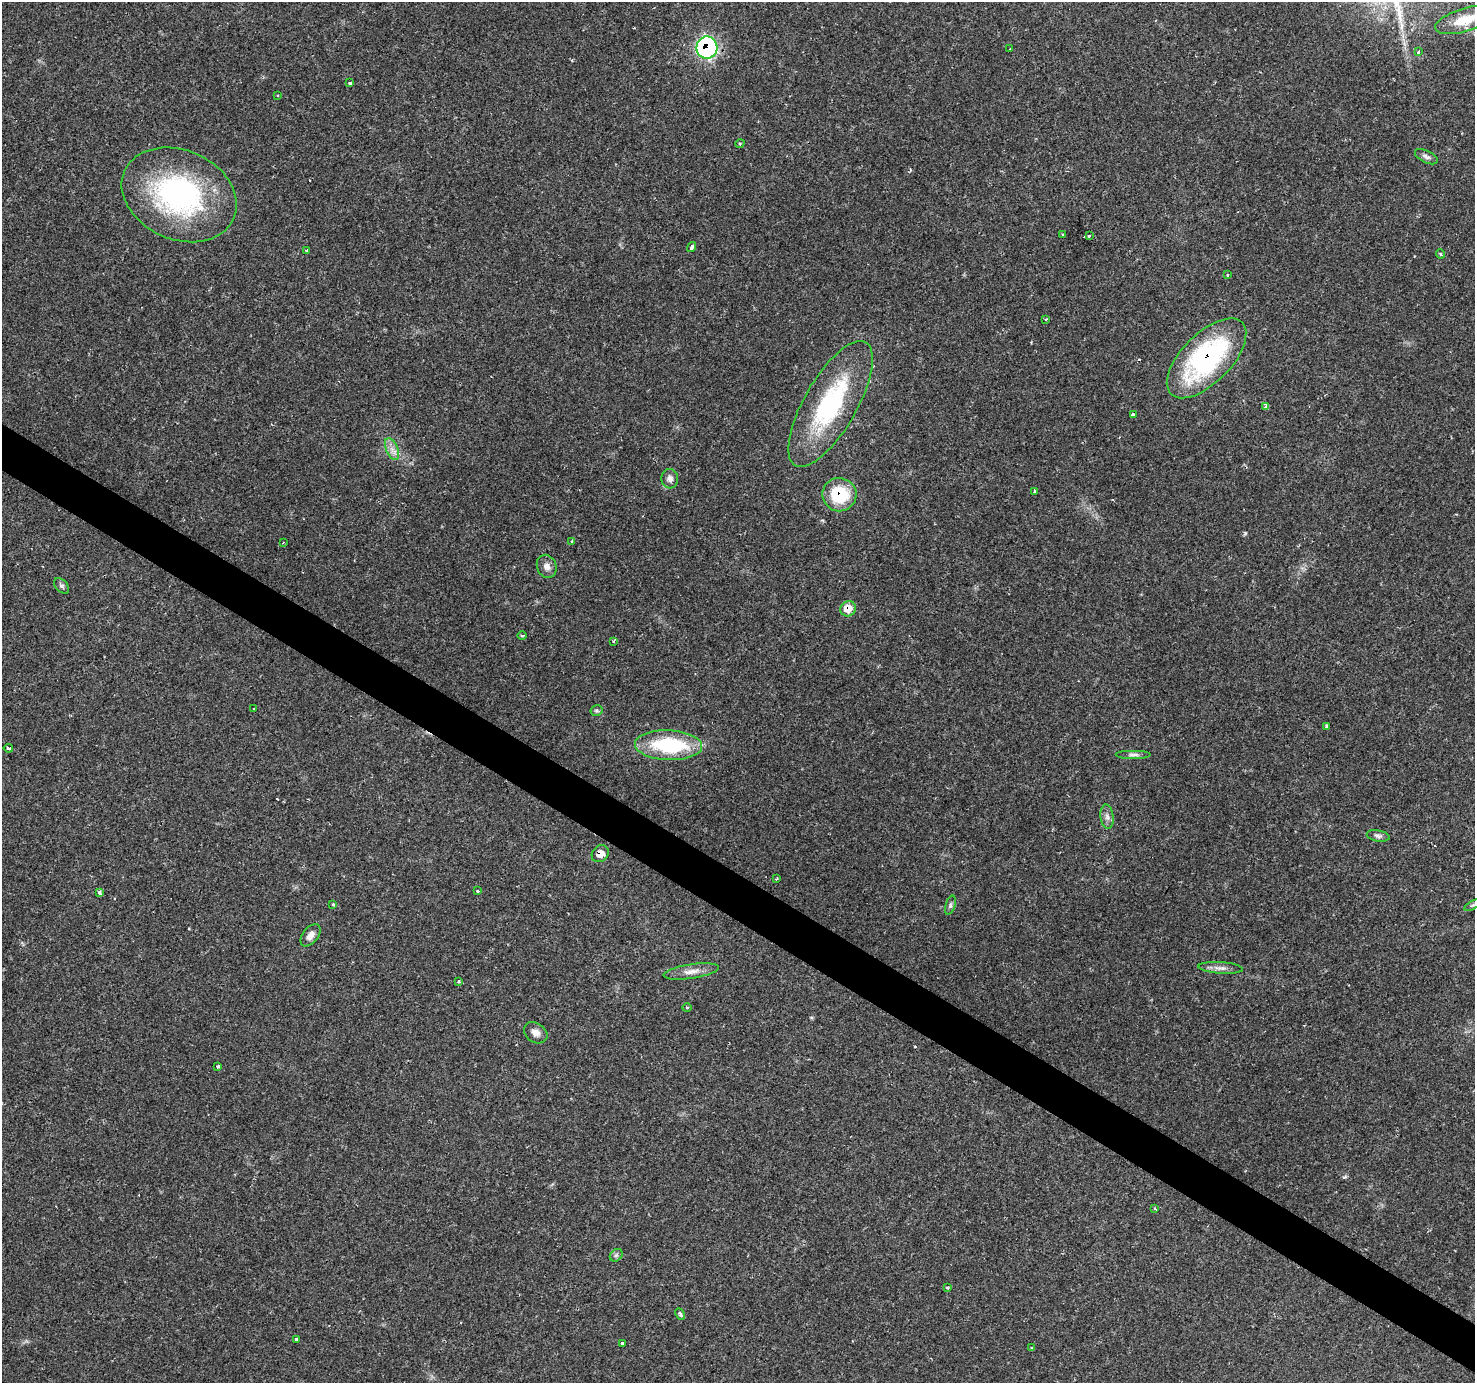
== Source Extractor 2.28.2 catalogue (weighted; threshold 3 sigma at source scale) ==
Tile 6 of 4 x 4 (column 2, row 2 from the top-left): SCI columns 1473-2945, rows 2945-4325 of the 5892 x 5956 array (HDU 1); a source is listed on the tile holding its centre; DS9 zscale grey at full resolution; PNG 1477 x 1385 px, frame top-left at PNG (2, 2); each listed source drawn as its Kron ellipse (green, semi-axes under 4 px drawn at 4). Shown black and unused: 3% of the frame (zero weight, under 2 of 3 exposures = <1% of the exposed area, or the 3 px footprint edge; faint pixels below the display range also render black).
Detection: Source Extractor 2.28.2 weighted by HDU 2 'WHT'; one run over the whole footprint, this tile lists its part. Background 0.0702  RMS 0.0048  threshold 0.0218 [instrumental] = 3 sigma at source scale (4.5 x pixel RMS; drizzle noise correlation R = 1.50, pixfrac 1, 0.0396/0.0396 arcsec/px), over >= 5 px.
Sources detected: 66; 6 cosmic-ray / hot-pixel residue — neither listed nor drawn; the other 60 listed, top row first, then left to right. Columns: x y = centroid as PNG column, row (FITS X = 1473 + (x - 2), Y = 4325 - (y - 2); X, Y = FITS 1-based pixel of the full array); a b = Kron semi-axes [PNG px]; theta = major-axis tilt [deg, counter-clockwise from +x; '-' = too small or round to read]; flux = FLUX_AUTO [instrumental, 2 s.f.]
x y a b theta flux
1465 20 30 11 17 12
707 48 11 10 - 76
1010 49 3 3 - 0.54
1418 51 3 3 - 3.2
350 83 3 3 - 0.99
278 95 3 2 - 0.44
740 143 5 3 - 0.47
1426 157 12 6 -26 1.8
179 195 60 44 -24 98
1062 234 3 3 - 1
1089 236 3 3 - 2.7
692 247 5 3 - 4.4
307 251 3 3 - 1
1440 254 5 3 - 0.61
1228 275 3 3 - 0.77
1046 319 3 3 - 1.3
1207 358 51 24 45 79
831 404 71 26 60 59
1265 406 4 3 - 3.2
1133 414 4 3 - 2.9
392 449 11 6 -65 2.7
670 479 10 8 -85 2.5
1035 491 3 3 - 2.2
839 495 17 16 - 24
572 542 3 3 - 1.2
283 543 3 2 - 0.48
547 566 12 9 -67 3
62 586 9 5 -45 1.3
848 609 8 7 - 7.3
522 635 5 3 - 0.73
614 641 4 3 - 0.63
254 709 3 3 - 1.1
597 711 6 5 - 0.83
1326 726 4 3 - 2.3
669 745 34 15 -2 40
8 748 5 3 - 1.7
1134 755 18 4 0 1.7
1107 817 12 6 -84 2.3
1378 836 11 5 -9 1.5
600 854 9 7 44 3.9
776 879 3 2 - 0.46
477 891 3 3 - 2.5
99 892 3 3 - 1.1
333 904 3 3 - 0.55
950 905 10 5 72 1.2
1473 905 9 4 31 0.95
310 935 13 7 52 2.8
1221 968 22 5 -4 2.9
691 971 28 7 9 4.8
458 981 3 3 - 3
687 1008 5 3 - 0.48
536 1033 12 9 -34 3.1
218 1066 3 3 - 4.4
1155 1209 3 3 - 1.5
616 1255 7 5 44 1
947 1288 4 3 - 0.58
680 1314 6 4 -63 1.2
296 1339 3 3 - 1.5
622 1343 3 3 - 1.3
1032 1348 3 3 - 0.64
Overlapping masked pixels (flux is a lower limit): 5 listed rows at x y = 707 48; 1207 358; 839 495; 848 609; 600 854
Isophote crosses this tile's border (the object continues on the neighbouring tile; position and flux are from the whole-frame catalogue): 1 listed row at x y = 1465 20
Unlisted compact peaks at least as high as the median listed source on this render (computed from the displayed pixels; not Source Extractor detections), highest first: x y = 1344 1177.